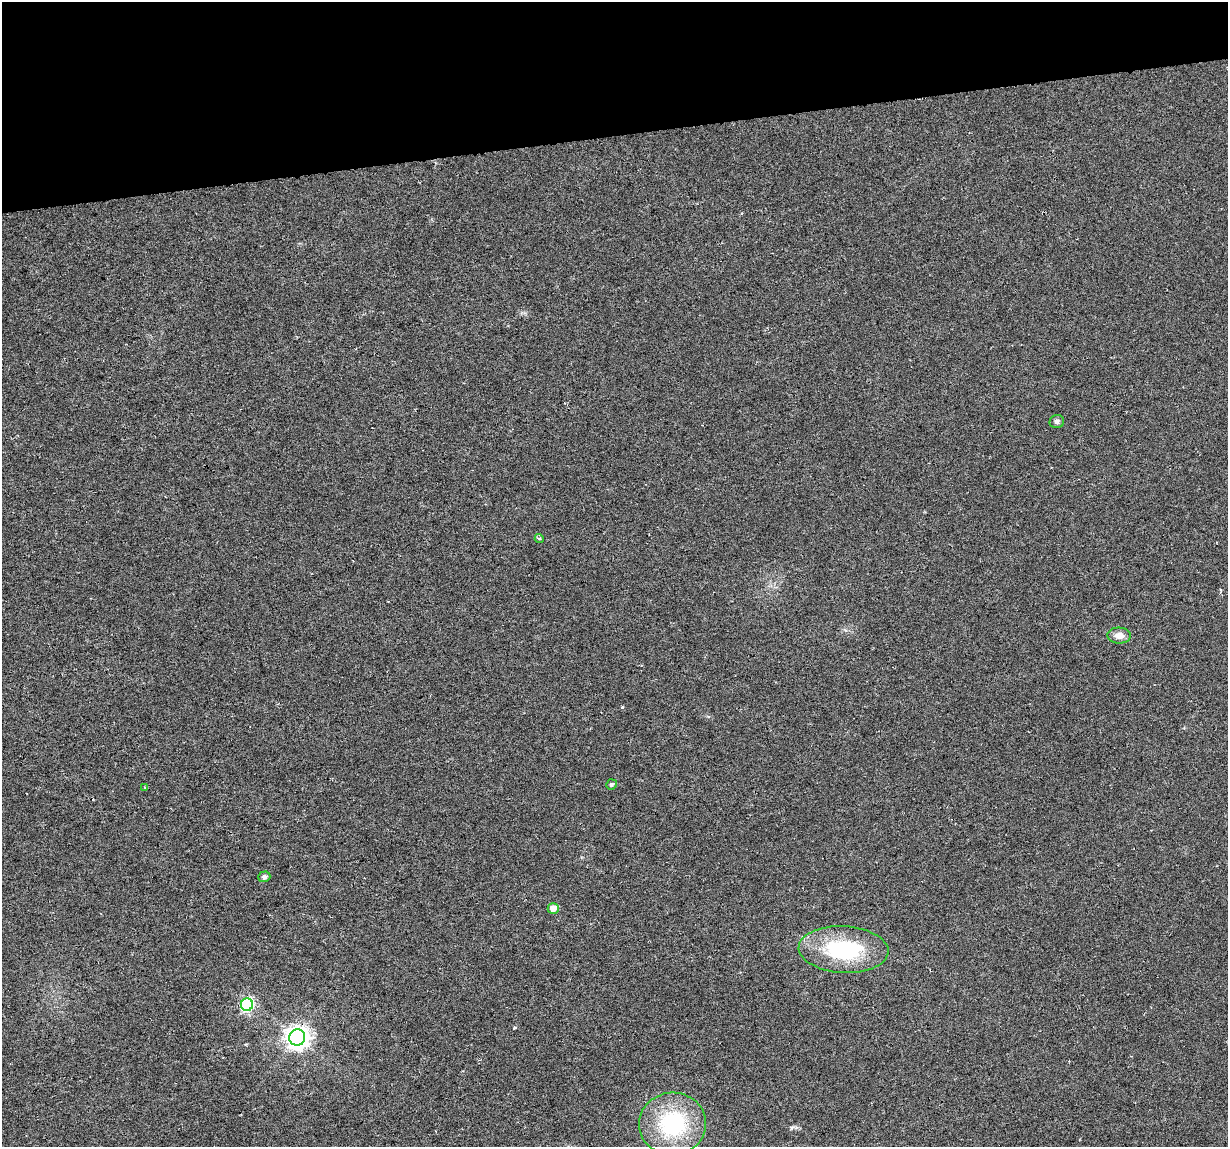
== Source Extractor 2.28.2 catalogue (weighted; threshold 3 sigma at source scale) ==
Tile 3 of 4 x 4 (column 3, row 1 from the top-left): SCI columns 2453-3678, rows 3463-4607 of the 4904 x 4682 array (HDU 1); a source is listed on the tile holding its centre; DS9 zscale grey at full resolution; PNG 1230 x 1149 px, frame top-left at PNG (2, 2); each listed source drawn as its Kron ellipse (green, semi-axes under 4 px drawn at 4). Shown black and unused: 12% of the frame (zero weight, under 3 of 6 exposures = <1% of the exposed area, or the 3 px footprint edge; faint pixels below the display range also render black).
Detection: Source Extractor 2.28.2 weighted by HDU 2 'WHT'; one run over the whole footprint, this tile lists its part. Background -0.0061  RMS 0.0036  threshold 0.0149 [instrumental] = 3 sigma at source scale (4.09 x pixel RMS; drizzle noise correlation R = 1.36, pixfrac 0.8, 0.0396/0.0396 arcsec/px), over >= 5 px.
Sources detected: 11; all 11 listed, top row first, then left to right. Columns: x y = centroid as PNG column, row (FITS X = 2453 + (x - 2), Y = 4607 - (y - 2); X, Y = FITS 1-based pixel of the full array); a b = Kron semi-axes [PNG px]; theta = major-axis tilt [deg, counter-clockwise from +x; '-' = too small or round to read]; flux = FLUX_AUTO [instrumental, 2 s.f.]
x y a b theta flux
1057 422 7 6 - 1
539 539 4 4 - 0.63
1119 636 11 8 -3 2.8
611 784 5 5 - 0.68
145 787 3 2 - 0.31
264 877 6 5 - 1.1
553 908 5 5 - 3.5
843 950 45 23 -3 32
247 1005 6 6 - 52
297 1038 8 8 - 270
673 1124 33 31 3 33
Unlisted compact peaks at least as high as the median listed source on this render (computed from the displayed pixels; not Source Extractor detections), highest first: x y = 622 707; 514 1028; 791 1128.